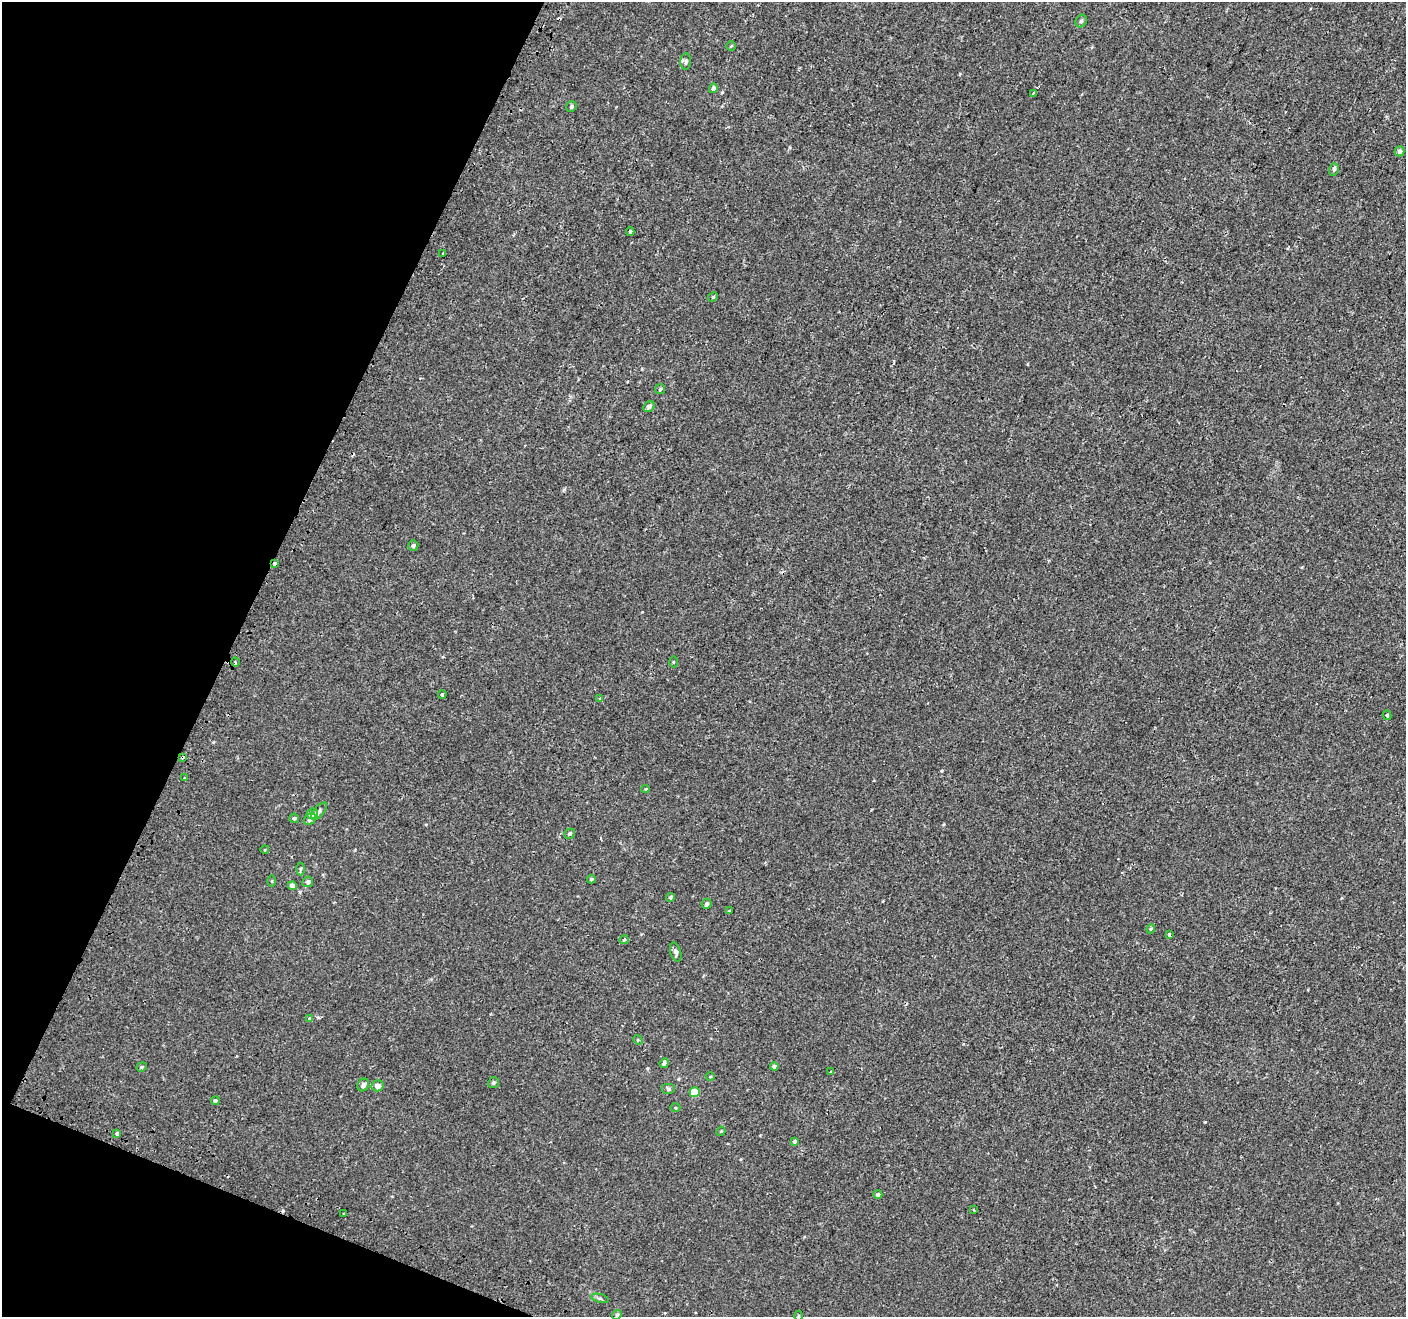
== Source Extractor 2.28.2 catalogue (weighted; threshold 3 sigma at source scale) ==
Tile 9 of 4 x 4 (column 1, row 3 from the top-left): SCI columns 46-1449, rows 1642-2956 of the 5716 x 5844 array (HDU 1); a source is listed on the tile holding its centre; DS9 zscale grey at full resolution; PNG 1408 x 1319 px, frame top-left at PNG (2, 2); each listed source drawn as its Kron ellipse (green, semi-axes under 4 px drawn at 4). Shown black and unused: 20% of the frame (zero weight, under 2 of 3 exposures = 3% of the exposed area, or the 3 px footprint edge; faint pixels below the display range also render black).
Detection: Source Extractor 2.28.2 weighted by HDU 2 'WHT'; one run over the whole footprint, this tile lists its part. Background -5.26e-05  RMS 0.0031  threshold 0.0138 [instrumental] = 3 sigma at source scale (4.5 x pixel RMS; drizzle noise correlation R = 1.50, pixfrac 1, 0.0396/0.0396 arcsec/px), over >= 5 px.
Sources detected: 66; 1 cosmic-ray / hot-pixel residue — neither listed nor drawn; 1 inside a brighter listed object's ellipse — not listed separately; the other 64 listed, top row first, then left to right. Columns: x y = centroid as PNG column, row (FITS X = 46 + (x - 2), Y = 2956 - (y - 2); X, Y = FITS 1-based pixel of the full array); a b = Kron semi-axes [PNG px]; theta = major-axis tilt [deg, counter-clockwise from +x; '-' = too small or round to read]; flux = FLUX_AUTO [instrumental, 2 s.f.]
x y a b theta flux
1081 21 6 5 - 0.61
731 46 4 4 - 0.3
686 61 8 5 85 0.59
713 88 5 4 - 0.79
1033 93 3 3 - 0.45
571 107 5 5 - 0.56
1400 151 5 5 - 0.96
1334 169 6 5 - 0.64
630 231 4 3 - 0.39
443 253 3 2 - 0.36
713 297 5 4 - 0.38
660 389 5 5 - 0.46
649 407 6 5 - 0.9
413 545 5 5 - 0.58
275 564 4 3 - 1.2
235 662 4 3 - 0.29
673 662 5 3 - 0.27
442 694 4 3 - 0.38
600 698 3 3 - 1.1
1387 715 5 4 - 0.48
182 757 4 3 - 6.7
184 778 3 3 - 2.4
645 789 4 4 - 0.27
319 811 10 5 49 0.79
312 814 5 5 - 2.2
294 818 5 4 - 0.49
310 819 7 5 45 0.87
569 834 6 5 - 0.53
265 849 4 3 - 0.2
301 869 6 4 88 0.45
591 879 4 4 - 0.48
272 881 5 3 - 0.28
308 882 5 5 - 0.81
292 886 4 4 - 1.7
671 897 4 4 - 0.48
707 904 5 5 - 0.62
729 911 4 2 - 0.2
1151 929 4 4 - 0.31
1169 934 3 3 - 1.7
624 940 5 4 - 0.34
676 952 10 5 -72 0.83
309 1018 3 3 - 1.6
638 1040 5 4 - 0.29
664 1063 5 4 - 0.82
774 1066 4 4 - 0.87
142 1067 5 4 - 0.36
831 1072 3 2 - 0.35
710 1076 4 3 - 0.27
493 1083 6 5 - 0.62
363 1085 7 5 58 0.94
378 1086 6 5 - 1.7
668 1089 7 5 0 0.58
695 1092 5 5 - 7.4
215 1101 4 4 - 0.66
675 1108 5 3 - 0.28
721 1131 5 3 - 0.26
116 1134 3 3 - 12
795 1141 4 4 - 0.61
878 1194 4 4 - 0.8
973 1210 4 3 - 0.26
344 1214 2 2 - 0.28
600 1298 9 3 -13 0.53
617 1315 5 4 - 0.44
799 1316 5 3 - 0.28
Overlapping masked pixels (flux is a lower limit): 2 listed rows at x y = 275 564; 182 757
Isophote crosses this tile's border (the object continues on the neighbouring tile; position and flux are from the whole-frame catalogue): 1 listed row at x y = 799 1316